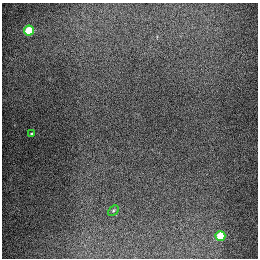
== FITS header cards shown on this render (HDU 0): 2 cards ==
NAXIS1  =                  256
NAXIS2  =                  256

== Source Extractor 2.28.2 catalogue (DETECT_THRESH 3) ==
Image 256 x 256 px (HDU 0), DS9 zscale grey, 1 PNG px = 1 image px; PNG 260 x 260 px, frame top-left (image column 1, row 256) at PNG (2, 3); each listed source drawn as its Kron ellipse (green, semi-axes under 4 px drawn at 4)
Background 1280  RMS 27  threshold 79.6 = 3 sigma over >= 5 px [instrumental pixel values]
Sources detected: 4; all 4 listed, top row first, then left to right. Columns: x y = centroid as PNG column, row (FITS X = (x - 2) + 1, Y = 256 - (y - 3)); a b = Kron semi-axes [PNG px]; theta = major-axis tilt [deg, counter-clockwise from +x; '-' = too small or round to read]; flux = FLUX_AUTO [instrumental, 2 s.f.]
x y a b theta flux
29 31 5 5 - 93000
31 134 3 3 - 2100
113 210 6 4 45 2100
220 236 5 5 - 71000